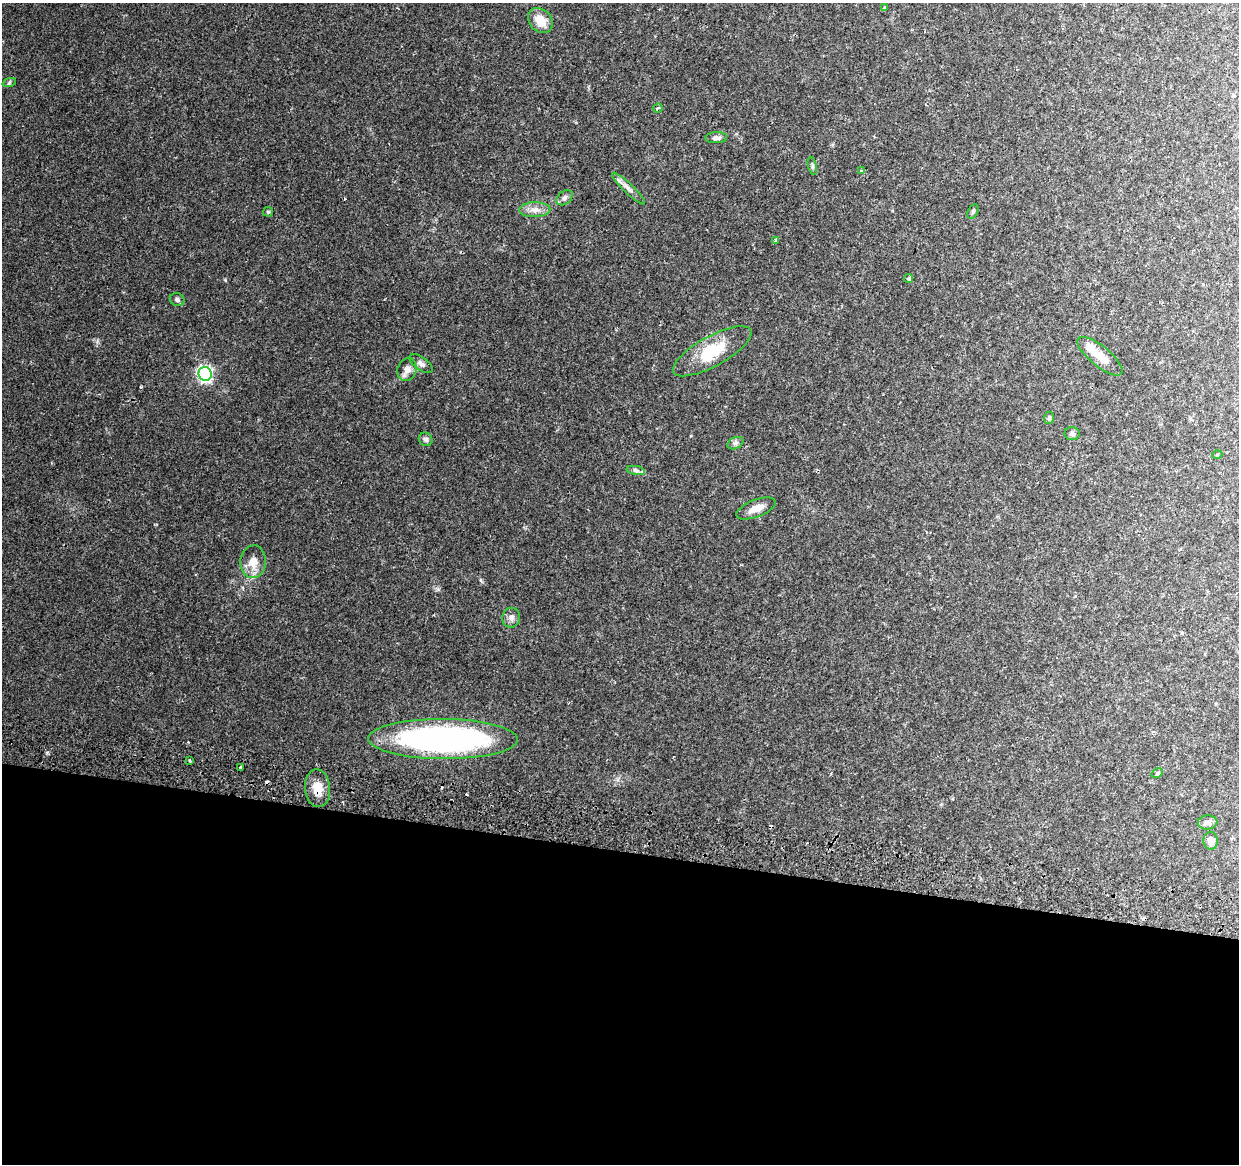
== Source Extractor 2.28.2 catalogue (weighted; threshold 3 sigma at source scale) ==
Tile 14 of 4 x 4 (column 2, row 4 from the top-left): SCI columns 1256-2492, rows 332-1493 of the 4976 x 5248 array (HDU 1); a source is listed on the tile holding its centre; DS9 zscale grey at full resolution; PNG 1241 x 1166 px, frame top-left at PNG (2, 3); each listed source drawn as its Kron ellipse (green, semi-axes under 4 px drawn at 4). Shown black and unused: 27% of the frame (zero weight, under 2 of 3 exposures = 3% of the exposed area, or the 3 px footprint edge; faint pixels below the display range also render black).
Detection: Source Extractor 2.28.2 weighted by HDU 2 'WHT'; one run over the whole footprint, this tile lists its part. Background 0.0385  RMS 0.0038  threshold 0.0173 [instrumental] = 3 sigma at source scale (4.5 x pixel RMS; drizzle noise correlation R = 1.50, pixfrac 1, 0.0396/0.0396 arcsec/px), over >= 5 px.
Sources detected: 45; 2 inside a brighter object's white glare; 7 cosmic-ray / hot-pixel residue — neither listed nor drawn; the other 36 listed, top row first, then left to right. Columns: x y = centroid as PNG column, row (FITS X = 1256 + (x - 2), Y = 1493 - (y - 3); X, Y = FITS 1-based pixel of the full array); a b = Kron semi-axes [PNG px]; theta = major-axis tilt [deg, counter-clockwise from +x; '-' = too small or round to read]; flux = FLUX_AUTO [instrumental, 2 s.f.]
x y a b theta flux
885 8 3 3 - 0.75
540 21 14 11 -45 5.4
9 83 7 4 19 0.63
658 108 5 4 - 0.62
716 138 11 5 2 1.4
812 166 9 4 -77 0.68
862 171 3 3 - 0.83
629 189 22 5 -44 2.2
565 198 9 6 40 1.3
535 210 15 7 1 2.7
973 211 8 5 63 0.66
268 212 5 5 - 0.42
775 241 4 3 - 0.89
909 279 5 4 - 0.6
177 300 7 6 - 1
712 351 44 15 29 14
1100 356 28 10 -39 5.3
421 364 13 6 -36 1.5
407 369 11 9 68 2.2
205 374 7 6 - 85
1049 418 6 5 - 0.57
1072 433 7 6 - 0.99
426 439 7 6 - 0.94
735 443 8 5 26 0.97
1217 455 5 3 - 0.31
636 470 9 4 -9 0.96
756 509 21 8 21 4
253 562 16 13 85 4.9
511 618 10 9 - 1.7
443 739 75 20 0 140
190 760 4 2 - 0.4
241 767 4 3 - 1.4
1157 773 6 4 31 0.54
318 788 19 12 -85 5.4
1208 822 10 7 5 1.4
1211 841 9 7 -87 2.1
Overlapping masked pixels (flux is a lower limit): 1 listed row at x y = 318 788
Unlisted compact peaks at least as high as the median listed source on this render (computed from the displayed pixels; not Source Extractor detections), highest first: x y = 225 280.